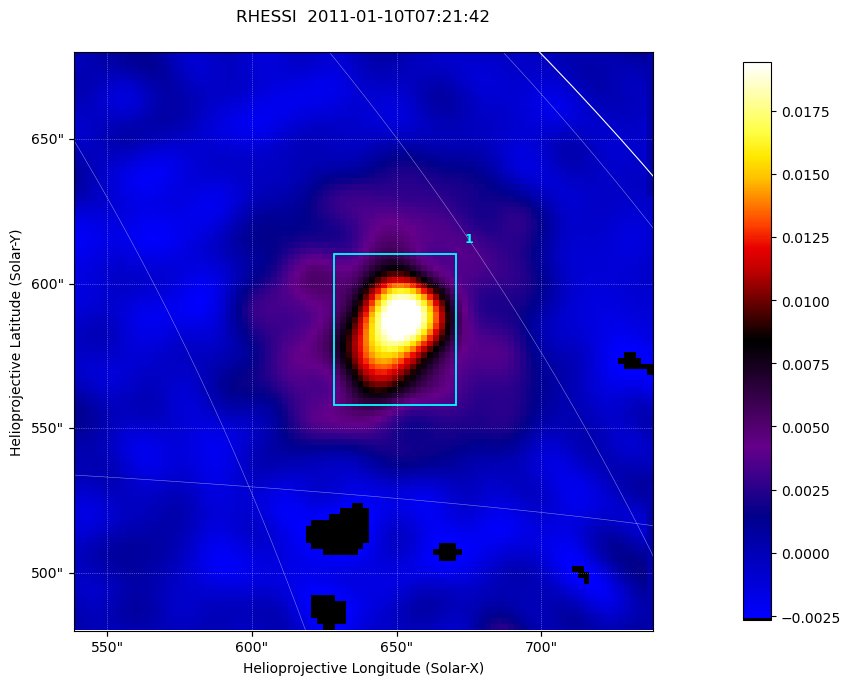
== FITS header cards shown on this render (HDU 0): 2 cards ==
TELESCOP= 'RHESSI  '           /Name of the Telescope or Mission
DATE_OBS= '2011-01-10T07:21:42.000' /nominal U.T. date when integration of this

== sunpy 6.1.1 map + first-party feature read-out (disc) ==
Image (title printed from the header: RHESSI  2011-01-10T07:21:42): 100 x 100 px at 2 arcsec/px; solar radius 975 arcsec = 488 px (partial field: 1.3% of the solar disc is inside the frame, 98% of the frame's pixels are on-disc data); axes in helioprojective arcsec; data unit not stated in the header (colour bar unlabelled)
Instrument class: DISC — disc imager (sunpy class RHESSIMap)
Bright regions (active regions / flare kernels): reference = the on-disc median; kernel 3 px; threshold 5 sigma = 0.00667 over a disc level ~-3.93e-04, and >= 1.15x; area >= 10 px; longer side >= 3 px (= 6 arcsec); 1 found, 1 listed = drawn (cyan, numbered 1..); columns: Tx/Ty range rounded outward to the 5 arcsec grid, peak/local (2 s.f.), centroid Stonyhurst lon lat
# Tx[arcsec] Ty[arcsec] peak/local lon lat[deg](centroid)
1 625..670 555..610 -56 +53 +34